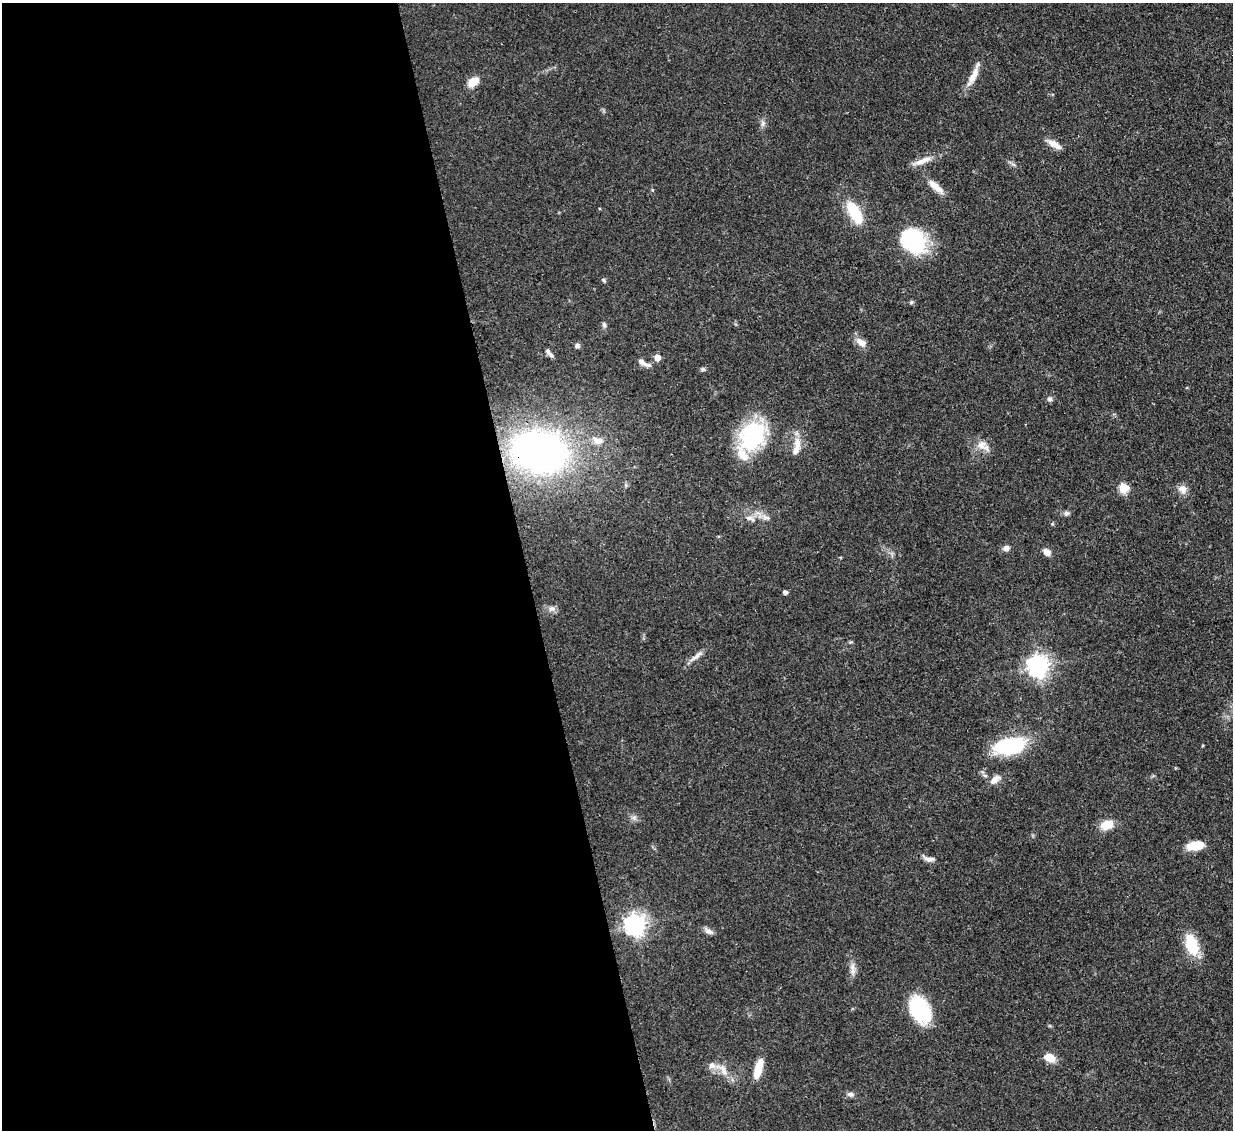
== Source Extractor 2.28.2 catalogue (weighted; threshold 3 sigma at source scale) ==
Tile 9 of 4 x 4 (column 1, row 3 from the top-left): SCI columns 80-1310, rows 1342-2469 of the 5081 x 5061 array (HDU 1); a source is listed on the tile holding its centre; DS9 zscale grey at full resolution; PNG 1235 x 1132 px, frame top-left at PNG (2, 3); no overlay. Shown black and unused: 43% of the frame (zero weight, under 3 of 4 exposures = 9% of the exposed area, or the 3 px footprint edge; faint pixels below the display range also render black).
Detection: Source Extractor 2.28.2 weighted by HDU 2 'WHT'; one run over the whole footprint, this tile lists its part. Background 0.0967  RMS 0.0047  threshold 0.021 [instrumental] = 3 sigma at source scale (4.5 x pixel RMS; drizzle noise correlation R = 1.50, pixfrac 1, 0.05/0.05 arcsec/px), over >= 5 px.
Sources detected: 56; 1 inside a brighter object's white glare — not listed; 3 inside a brighter listed object's ellipse — not listed separately; the other 52 listed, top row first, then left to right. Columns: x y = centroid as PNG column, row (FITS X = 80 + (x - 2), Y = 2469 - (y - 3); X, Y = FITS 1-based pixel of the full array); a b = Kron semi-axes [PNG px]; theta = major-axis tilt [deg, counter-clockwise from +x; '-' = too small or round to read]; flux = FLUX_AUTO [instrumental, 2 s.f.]
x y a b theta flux
973 76 29 8 63 5.9
473 82 11 7 31 7.4
763 123 9 6 74 1.6
1054 144 21 7 -29 3.8
922 161 26 7 22 4.8
936 187 24 8 -41 5.1
854 213 28 12 -60 17
913 240 30 23 -52 36
604 280 6 4 -42 0.72
911 302 6 4 89 0.65
604 325 7 5 -79 1.1
861 342 15 9 -38 3.8
577 345 6 6 - 1.4
551 355 9 6 -53 1.4
657 358 5 5 - 5.5
643 363 17 5 -29 2.5
703 369 7 4 -26 0.85
1050 399 7 6 - 1.2
752 436 36 26 57 41
598 440 14 10 -15 4.4
797 444 20 10 88 5.3
981 445 14 11 21 4.6
540 452 46 34 -10 180
1123 488 5 5 - 23
1182 489 13 10 -31 3.1
1066 513 7 6 - 1.5
766 517 12 6 -11 2.1
749 518 11 7 -8 2.2
1006 548 9 7 19 1.8
1047 552 8 6 -39 3.3
785 592 4 4 - 1.6
551 609 9 7 21 2
850 642 5 4 - 0.57
697 655 13 6 42 2.4
1038 666 8 7 - 300
1009 746 38 18 11 28
985 775 6 4 -2 0.75
995 780 14 8 37 3.5
634 818 7 6 - 1.4
1107 825 14 9 24 7.7
1193 846 14 10 12 7.5
929 859 12 6 -2 2.2
635 925 8 7 - 280
709 931 12 7 -26 2.2
1192 945 27 14 -71 14
852 967 10 7 -88 2.3
920 1010 25 16 -63 38
1050 1058 13 8 -22 5.6
712 1065 10 10 - 2.7
758 1069 22 7 75 9.5
723 1070 19 8 -62 4.5
850 1094 9 6 -3 1.6
Overlapping masked pixels (flux is a lower limit): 1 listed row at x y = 540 452